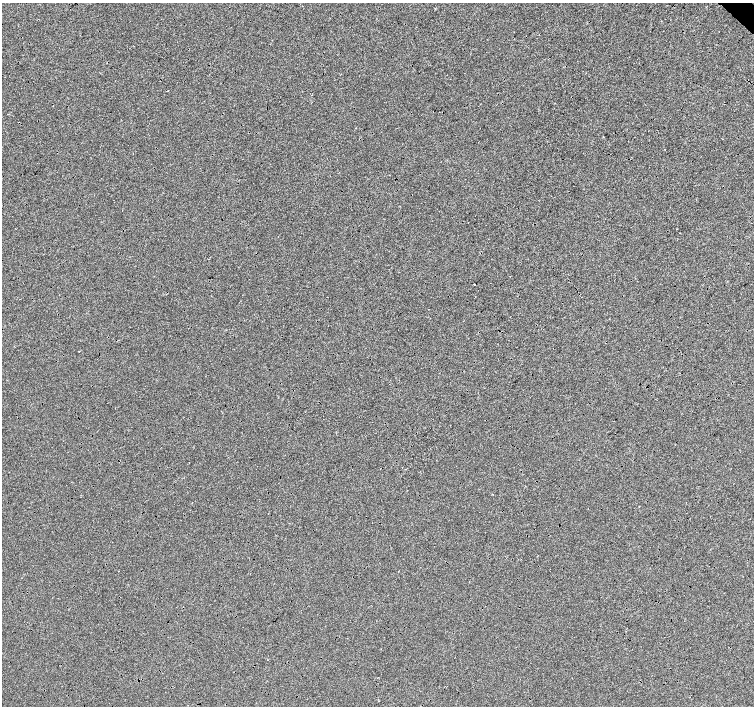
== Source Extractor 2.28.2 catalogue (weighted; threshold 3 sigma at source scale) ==
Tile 10 of 4 x 4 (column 2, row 3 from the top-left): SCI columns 1512-3015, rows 1635-3042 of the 6027 x 6019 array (HDU 1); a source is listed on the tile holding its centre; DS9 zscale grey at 2 x 2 block average (1 PNG px = mean of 2 x 2 image px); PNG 756 x 708 px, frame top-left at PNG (2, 3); no overlay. Shown black and unused: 1% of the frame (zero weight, under 3 of 4 exposures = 2% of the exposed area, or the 3 px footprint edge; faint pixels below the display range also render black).
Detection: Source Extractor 2.28.2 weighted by HDU 2 'WHT'; one run over the whole footprint, this tile lists its part. Background -0.0011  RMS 0.0063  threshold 0.0285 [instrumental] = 3 sigma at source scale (4.5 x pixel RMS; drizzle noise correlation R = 1.50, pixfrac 1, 0.0396/0.0396 arcsec/px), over >= 5 px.
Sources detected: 6; all 6 listed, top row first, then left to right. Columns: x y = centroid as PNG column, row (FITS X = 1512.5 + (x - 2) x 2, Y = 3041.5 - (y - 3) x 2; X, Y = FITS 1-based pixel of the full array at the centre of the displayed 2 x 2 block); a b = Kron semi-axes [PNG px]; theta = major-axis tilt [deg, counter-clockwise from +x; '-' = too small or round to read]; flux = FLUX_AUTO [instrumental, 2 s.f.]
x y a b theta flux
168 90 2 2 - 1.7
356 128 2 2 - 1.2
677 229 2 2 - 0.69
474 284 2 2 - 1.2
189 462 2 2 - 0.42
639 506 2 2 - 0.57